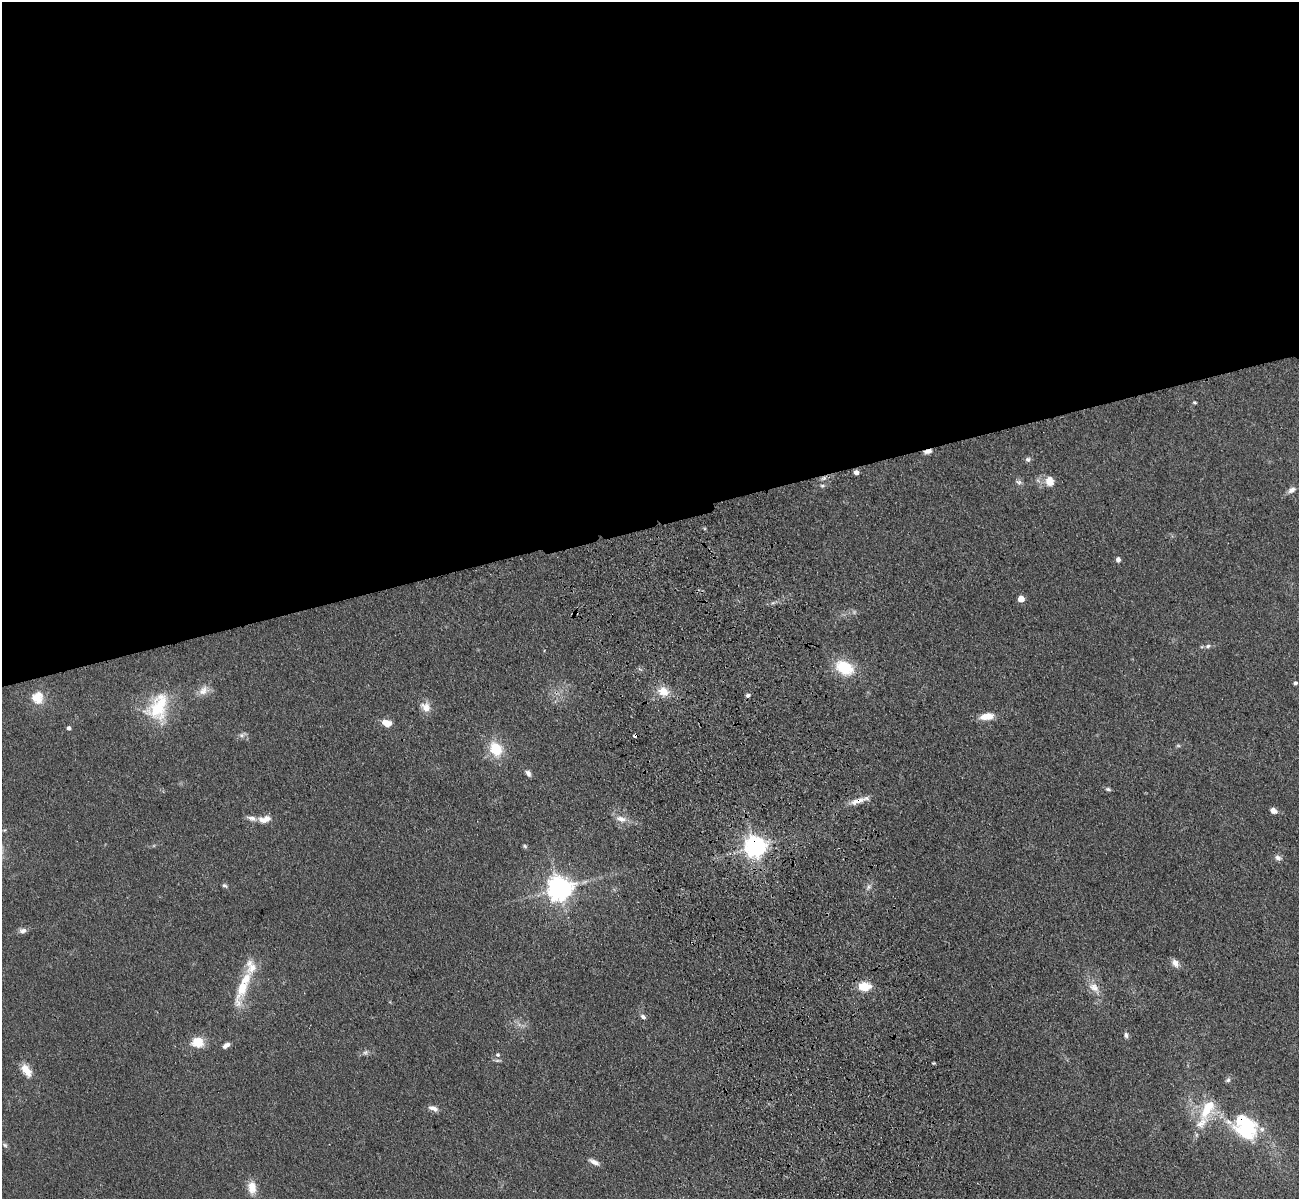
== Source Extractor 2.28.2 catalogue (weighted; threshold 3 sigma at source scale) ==
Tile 2 of 4 x 4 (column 2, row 1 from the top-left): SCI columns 1412-2708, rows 3900-5096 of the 5417 x 5283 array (HDU 1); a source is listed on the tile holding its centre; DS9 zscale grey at full resolution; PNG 1301 x 1201 px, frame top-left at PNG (2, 2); no overlay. Shown black and unused: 44% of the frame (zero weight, under 3 of 4 exposures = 6% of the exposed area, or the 3 px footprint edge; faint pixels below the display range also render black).
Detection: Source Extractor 2.28.2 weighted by HDU 2 'WHT'; one run over the whole footprint, this tile lists its part. Background 0.0592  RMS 0.0062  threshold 0.0277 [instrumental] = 3 sigma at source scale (4.5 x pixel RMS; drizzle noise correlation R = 1.50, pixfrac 1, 0.05/0.05 arcsec/px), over >= 5 px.
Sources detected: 65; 1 too faint to see at this stretch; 1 inside a brighter object's white glare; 1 cosmic-ray / hot-pixel residue — not listed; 4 inside a brighter listed object's ellipse — not listed separately; the other 58 listed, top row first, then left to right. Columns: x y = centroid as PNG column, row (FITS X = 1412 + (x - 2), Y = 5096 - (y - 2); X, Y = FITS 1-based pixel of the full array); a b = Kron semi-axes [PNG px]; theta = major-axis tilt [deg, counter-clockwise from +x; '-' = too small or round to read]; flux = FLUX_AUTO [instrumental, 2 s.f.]
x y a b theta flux
1194 402 4 3 - 0.77
928 451 9 4 17 3.2
1028 459 7 6 - 1.8
856 472 6 5 - 2.2
824 478 8 6 17 2
1049 481 13 11 -89 6.5
1019 482 10 6 -19 1.9
822 486 7 5 16 1.2
1292 490 10 7 31 2.9
1118 559 6 5 - 2.1
1021 599 5 5 - 10
1208 646 7 5 18 1.6
844 668 21 14 -28 22
1295 683 4 4 - 1.4
203 690 16 11 36 5.5
663 691 14 11 -17 8.8
748 695 7 5 20 1.3
37 698 17 16 - 10
158 707 39 26 65 32
426 707 14 12 -56 6
987 716 16 8 7 8.2
386 723 10 7 -15 6.7
69 728 4 4 - 2
242 735 11 6 34 2.2
1178 746 6 4 -1 0.89
496 749 16 13 -61 19
528 773 9 6 -50 2.3
1108 789 7 4 -11 1.2
857 801 21 7 17 6.3
1273 811 8 5 -28 3.6
264 819 17 9 10 6
621 819 17 8 -13 5.1
525 846 6 5 - 0.93
755 846 7 7 - 480
1278 858 9 7 -29 2.4
225 885 7 5 -23 1.1
868 887 7 4 89 1.5
559 889 8 8 - 660
23 931 11 7 7 2.6
1175 963 11 8 -53 3.9
242 987 51 13 74 22
864 987 13 9 0 13
1094 988 18 11 -44 7
643 1017 8 5 -41 1.8
1126 1035 7 6 - 1.7
198 1042 14 12 -7 11
226 1045 9 5 32 2.9
366 1052 8 7 - 1.7
498 1055 6 5 - 1.5
934 1063 4 3 - 0.68
26 1070 17 9 -56 7.9
1228 1080 7 6 - 1.5
433 1108 13 6 -21 3.3
1208 1108 35 15 60 21
1244 1122 40 22 -32 41
5 1145 7 5 -29 1.1
594 1162 12 5 -28 3.3
252 1187 16 10 -85 7.6
Overlapping masked pixels (flux is a lower limit): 5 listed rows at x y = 928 451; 824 478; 857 801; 755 846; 1244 1122